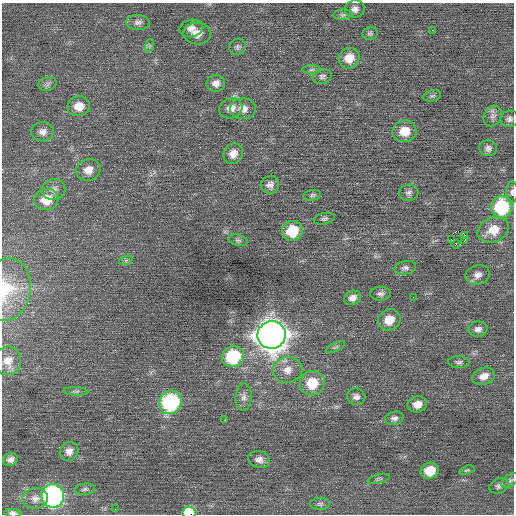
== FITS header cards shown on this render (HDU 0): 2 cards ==
NAXIS1  =                  512 / Axis length
NAXIS2  =                  512 / Axis length

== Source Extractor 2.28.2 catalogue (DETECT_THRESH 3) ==
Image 512 x 512 px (HDU 0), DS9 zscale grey, 1 PNG px = 1 image px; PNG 516 x 516 px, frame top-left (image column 1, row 512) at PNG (2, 3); each listed source drawn as its Kron ellipse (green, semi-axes under 4 px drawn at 4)
Background 0.0508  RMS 0.72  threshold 2.15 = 3 sigma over >= 5 px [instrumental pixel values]
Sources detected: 79; all 79 listed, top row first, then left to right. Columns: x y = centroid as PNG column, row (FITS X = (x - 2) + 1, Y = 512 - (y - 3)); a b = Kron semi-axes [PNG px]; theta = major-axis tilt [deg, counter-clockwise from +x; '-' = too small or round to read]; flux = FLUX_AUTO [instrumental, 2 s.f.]
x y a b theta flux
355 9 10 8 12 250
343 15 9 5 6 130
138 22 12 7 -2 220
191 28 12 8 9 320
432 30 2 2 - 150
370 33 8 6 9 100
197 34 13 11 -5 490
149 46 7 4 71 89
238 47 9 7 43 140
349 58 11 10 - 730
312 70 9 4 1 110
322 76 10 7 19 160
216 83 9 8 - 280
47 84 9 7 16 150
432 96 9 5 18 110
79 106 11 10 - 620
231 108 12 10 24 480
243 109 13 10 4 400
493 116 11 8 63 230
509 119 9 8 - 170
405 131 12 10 7 850
43 132 11 9 7 290
488 148 9 8 - 190
233 154 10 9 - 400
88 170 12 10 22 490
270 185 9 9 - 240
53 189 12 10 15 270
512 192 11 5 89 140
409 193 10 8 13 180
312 195 9 5 11 100
46 199 12 10 12 890
502 207 11 10 - 3500
324 219 11 5 13 130
493 230 16 12 26 980
292 231 10 10 - 1600
465 235 3 2 - 950
451 239 3 2 - 650
238 240 10 5 -13 110
465 240 3 2 - 96
456 244 4 2 - 83
126 260 7 4 19 78
405 268 11 6 9 180
478 275 12 9 14 330
6 290 32 24 79 2000
380 294 10 7 2 170
413 297 2 2 - 22
352 298 9 7 24 280
389 320 11 10 - 770
478 329 9 7 9 220
271 335 14 13 - 74000
335 347 10 4 27 110
233 356 11 10 - 3400
8 361 14 13 - 550
459 362 10 6 -2 130
287 370 15 12 8 580
484 376 12 8 20 440
312 383 13 12 - 1400
76 391 12 4 -3 110
244 397 14 8 86 290
356 397 9 8 - 210
171 402 12 11 - 5500
417 404 10 8 13 410
394 418 9 6 11 180
225 420 3 2 - 310
69 451 10 9 - 320
10 459 7 6 - 200
259 459 11 8 -14 290
467 470 8 4 18 68
430 471 9 8 - 940
379 479 11 4 14 100
510 480 10 5 36 140
499 486 10 7 25 180
85 489 10 5 7 130
53 496 12 11 - 12000
35 498 13 10 7 390
320 504 10 6 -1 140
115 509 2 2 - 31
13 513 9 4 -4 160
189 513 6 5 - 1800
At the frame edge (FLAGS 8, measured only in part): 5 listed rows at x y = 512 192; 6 290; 53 496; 13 513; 189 513